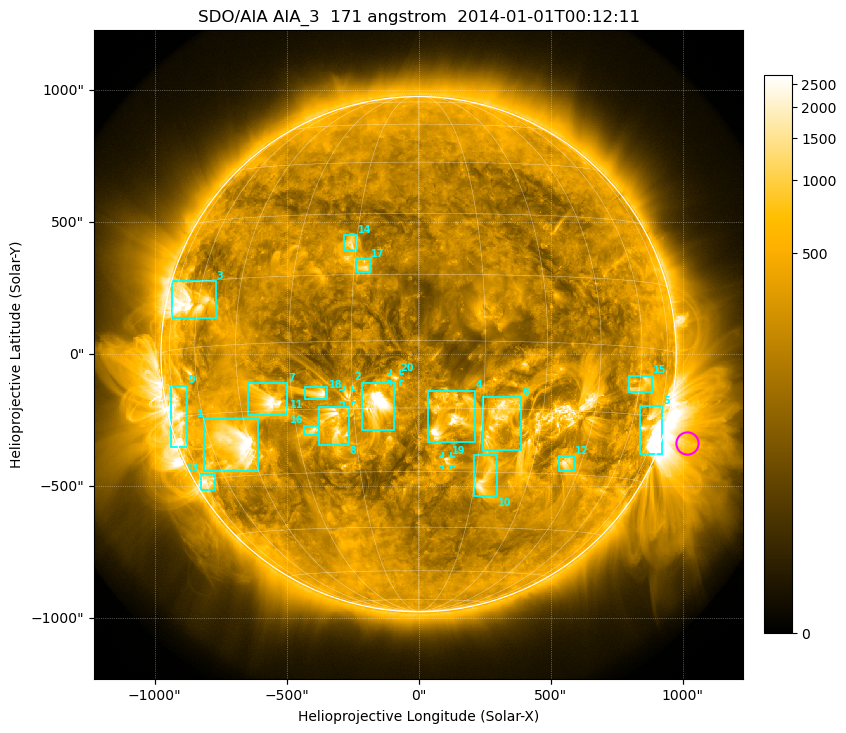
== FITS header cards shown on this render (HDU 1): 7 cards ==
TELESCOP= 'SDO/AIA'
INSTRUME= 'AIA_3'
WAVELNTH=                  171
WAVEUNIT= 'angstrom'
DATE-OBS= '2014-01-01T00:12:11.34'
CTYPE1  = 'HPLN-TAN'
CTYPE2  = 'HPLT-TAN'

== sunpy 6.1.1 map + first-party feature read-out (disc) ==
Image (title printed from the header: SDO/AIA AIA_3  171 angstrom  2014-01-01T00:12:11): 1024 x 1024 px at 2.4 arcsec/px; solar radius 976 arcsec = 407 px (full disc in frame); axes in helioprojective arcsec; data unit not stated in the header (colour bar unlabelled)
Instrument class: DISC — disc imager (sunpy class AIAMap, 171 A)
Bright regions (active regions / flare kernels): reference = the median radial profile (limb darkening/brightening removed); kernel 9 px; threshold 5 sigma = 490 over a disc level ~234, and >= 1.15x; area >= 12 px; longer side >= 10 px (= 24 arcsec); searched inside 0.97 R_sun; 25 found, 20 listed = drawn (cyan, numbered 1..; 3 of them under ~33 arcsec drawn as corner ticks so the feature stays visible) (cap 20 boxes per figure: the strongest are kept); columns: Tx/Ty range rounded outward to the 5 arcsec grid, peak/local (2 s.f.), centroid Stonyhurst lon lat
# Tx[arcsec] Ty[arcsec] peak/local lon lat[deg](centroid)
1 -810..-605 -445..-245 16 -50 -23
2 -215..-90 -285..-105 24 -9 -14
3 -935..-765 135..275 7.7 -64 +10
4 35..215 -330..-140 11 +7 -16
5 840..925 -380..-195 15 +71 -17
6 245..390 -365..-160 8.7 +19 -17
7 -645..-495 -230..-110 14 -36 -13
8 -380..-265 -345..-200 9.6 -20 -19
9 -940..-875 -355..-120 5.4 -73 -14
10 210..300 -540..-380 8.5 +18 -32
11 -435..-345 -170..-125 9.4 -23 -11
12 530..590 -445..-385 7 +40 -27
13 -825..-770 -515..-450 5 -71 -30
14 -280..-235 390..450 5.8 -16 +23
15 795..885 -145..-80 3.5 +61 -8
16 -435..-375 -310..-270 6 -26 -20
17 -235..-185 310..360 5.8 -13 +17
18 -285..-250 -180..-135 6.6 -16 -12
19 90..125 -425..-385 5.5 +7 -27
20 -105..-70 -105..-75 8.8 -5 -8
Off-limb structures (1.02-1.3 R_sun): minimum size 162 px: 5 found; the strongest spans PA ~225..285 deg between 1.02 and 1.3 R_sun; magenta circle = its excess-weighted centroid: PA ~250 deg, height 1.1 R_sun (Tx ~1015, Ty ~-335 arcsec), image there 7.1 x the reference